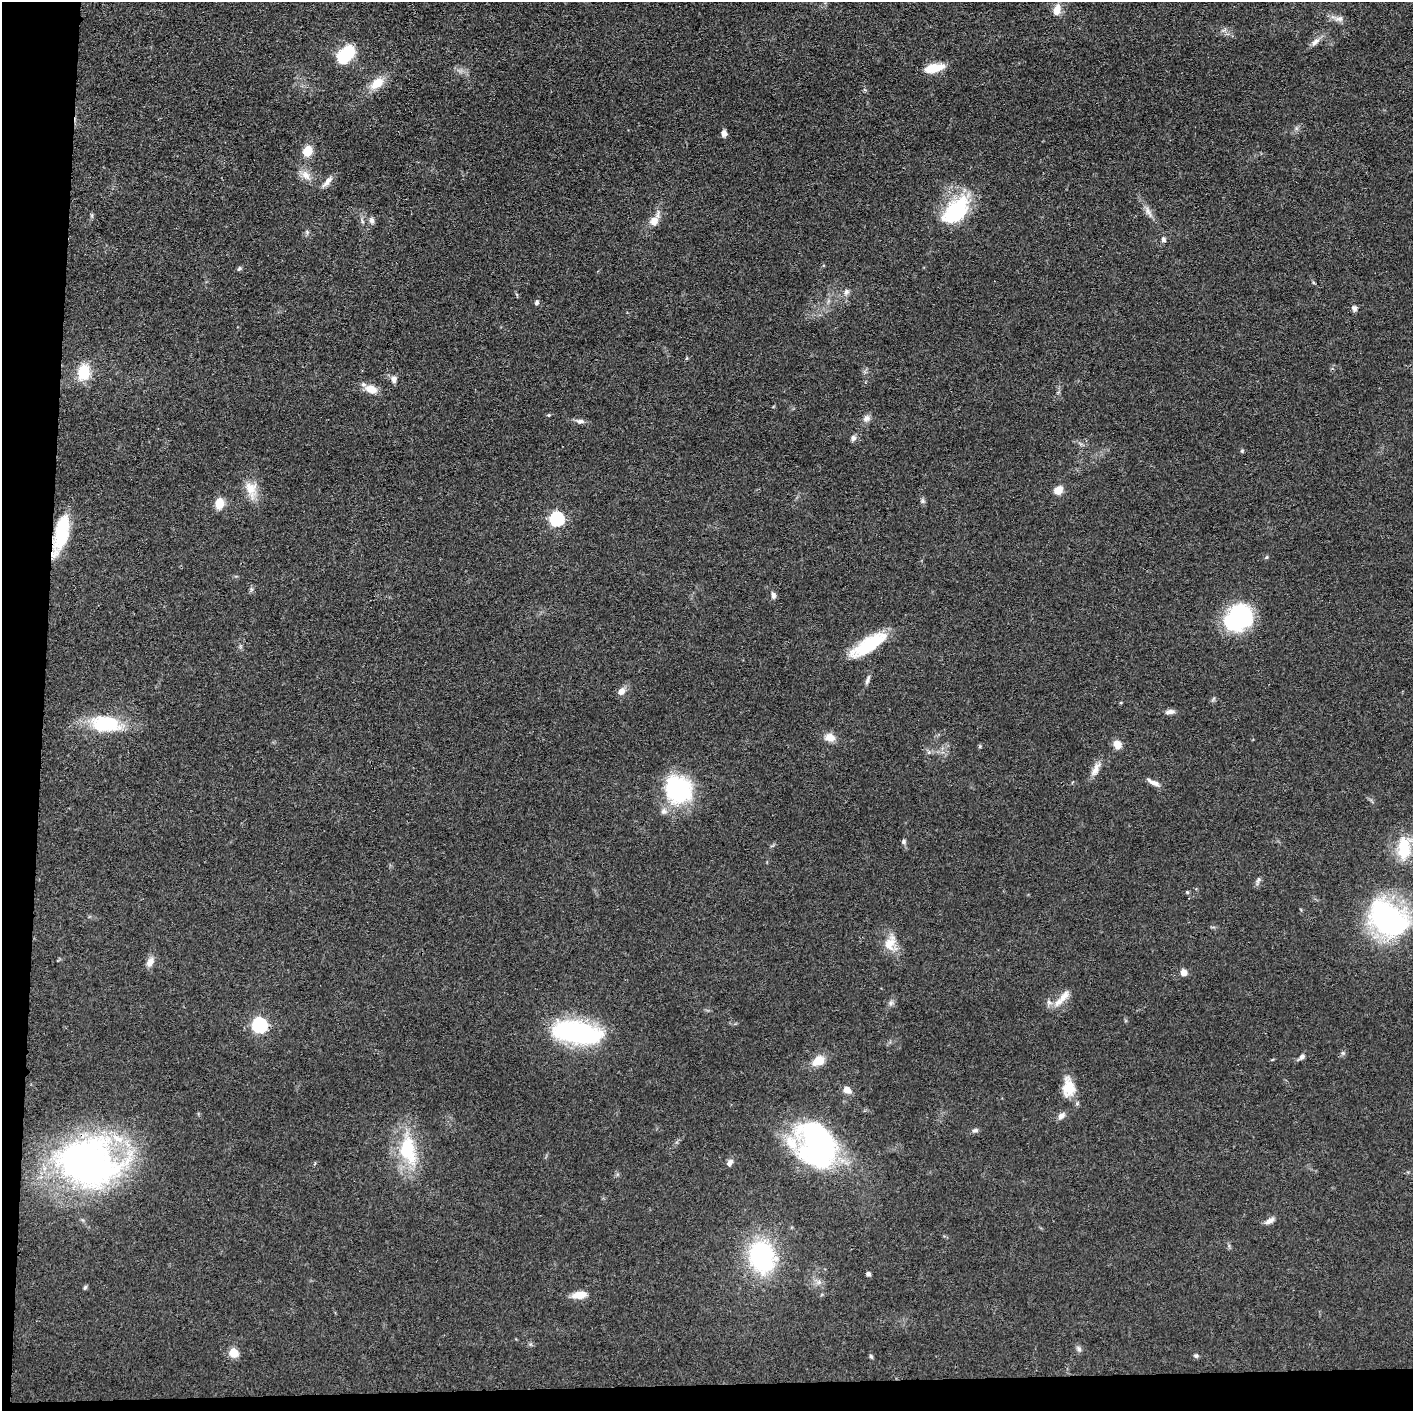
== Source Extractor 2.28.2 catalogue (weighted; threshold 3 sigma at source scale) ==
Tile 7 of 3 x 3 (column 1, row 3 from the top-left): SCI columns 3-1413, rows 17-1425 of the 4237 x 4258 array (HDU 1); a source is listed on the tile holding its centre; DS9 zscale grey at full resolution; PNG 1415 x 1413 px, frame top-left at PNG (2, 2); no overlay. Shown black and unused: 5% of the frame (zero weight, under 3 of 4 exposures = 1% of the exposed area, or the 3 px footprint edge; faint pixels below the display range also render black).
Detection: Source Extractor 2.28.2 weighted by HDU 2 'WHT'; one run over the whole footprint, this tile lists its part. Background 0.0573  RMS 0.0053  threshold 0.024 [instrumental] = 3 sigma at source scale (4.5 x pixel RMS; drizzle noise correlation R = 1.50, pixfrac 1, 0.05/0.05 arcsec/px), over >= 5 px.
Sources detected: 90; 3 inside a brighter object's white glare — not listed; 2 inside a brighter listed object's ellipse — not listed separately; the other 85 listed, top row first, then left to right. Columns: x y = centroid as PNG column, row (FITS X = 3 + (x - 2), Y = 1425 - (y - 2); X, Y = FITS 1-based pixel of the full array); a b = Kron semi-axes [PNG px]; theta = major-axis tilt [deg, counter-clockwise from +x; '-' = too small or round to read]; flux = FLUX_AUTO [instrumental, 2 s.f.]
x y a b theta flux
1057 9 15 9 79 5.5
1339 19 14 7 4 2.9
1315 42 15 7 46 3
346 54 16 9 50 38
934 68 22 9 13 11
377 83 18 10 34 9.8
724 133 8 6 88 2.5
307 151 11 9 63 8.8
306 175 16 11 -46 5.2
327 182 18 6 49 3.4
956 208 40 23 46 39
1148 212 18 7 -61 3.7
92 215 6 4 72 0.82
362 221 7 4 -72 0.93
372 221 9 7 -60 1.9
654 221 12 11 - 5
307 232 6 6 - 1.1
1163 240 7 5 -78 1.5
239 269 7 5 40 0.96
846 292 9 7 62 2
537 303 7 5 71 1.2
1354 308 8 6 -88 1.8
687 358 5 3 - 0.54
84 372 16 12 84 16
394 379 8 7 - 2.4
371 389 16 10 -21 6.7
549 415 5 4 - 0.58
866 418 11 8 32 2.6
580 421 12 6 -6 2.3
853 438 9 7 89 1.7
1242 451 5 4 - 0.69
251 489 25 15 -73 9.5
1058 490 10 8 41 5.2
923 501 7 6 - 1.1
219 504 14 10 84 6.5
556 519 6 6 - 93
62 535 39 15 67 26
1266 557 5 4 - 0.72
251 590 8 5 66 1.1
773 595 9 6 -76 2
1234 621 26 22 -65 40
868 645 45 14 32 27
867 680 12 5 71 1.8
621 691 9 7 41 3.9
1170 712 13 6 6 2.4
106 724 39 20 -7 30
830 738 14 10 -9 4.6
1117 744 9 8 - 5.5
929 752 6 4 72 0.92
1095 769 21 8 65 4.6
1153 782 18 6 -27 3.3
678 790 32 29 -60 50
904 842 6 6 - 1.2
1404 848 31 17 84 20
1258 880 10 6 60 1.6
1187 892 5 4 - 0.67
1388 918 39 27 -35 120
890 943 23 16 78 9.1
150 962 13 8 61 3.6
1184 972 7 6 - 4
1064 996 22 10 47 6.8
891 1003 7 5 61 1.4
259 1025 7 6 - 110
577 1032 44 18 -10 97
1343 1053 5 5 - 0.94
1302 1057 10 6 39 1.8
818 1061 11 9 31 9.4
1068 1087 26 15 -86 11
847 1090 9 7 -30 4.2
1061 1116 10 7 44 2.6
975 1130 9 5 14 1.4
817 1144 41 33 -46 150
407 1150 33 18 -81 37
89 1163 58 44 -11 250
730 1163 10 7 49 2.2
1270 1221 15 6 29 2.6
761 1256 24 19 -72 81
868 1274 4 4 - 1.7
819 1282 7 6 - 1.8
85 1287 6 4 62 0.83
580 1295 15 7 7 7.8
1079 1349 10 6 -62 1.5
233 1353 6 5 - 19
871 1356 7 4 -62 0.85
1196 1356 6 5 - 1.2
Overlapping masked pixels (flux is a lower limit): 2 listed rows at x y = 62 535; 89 1163